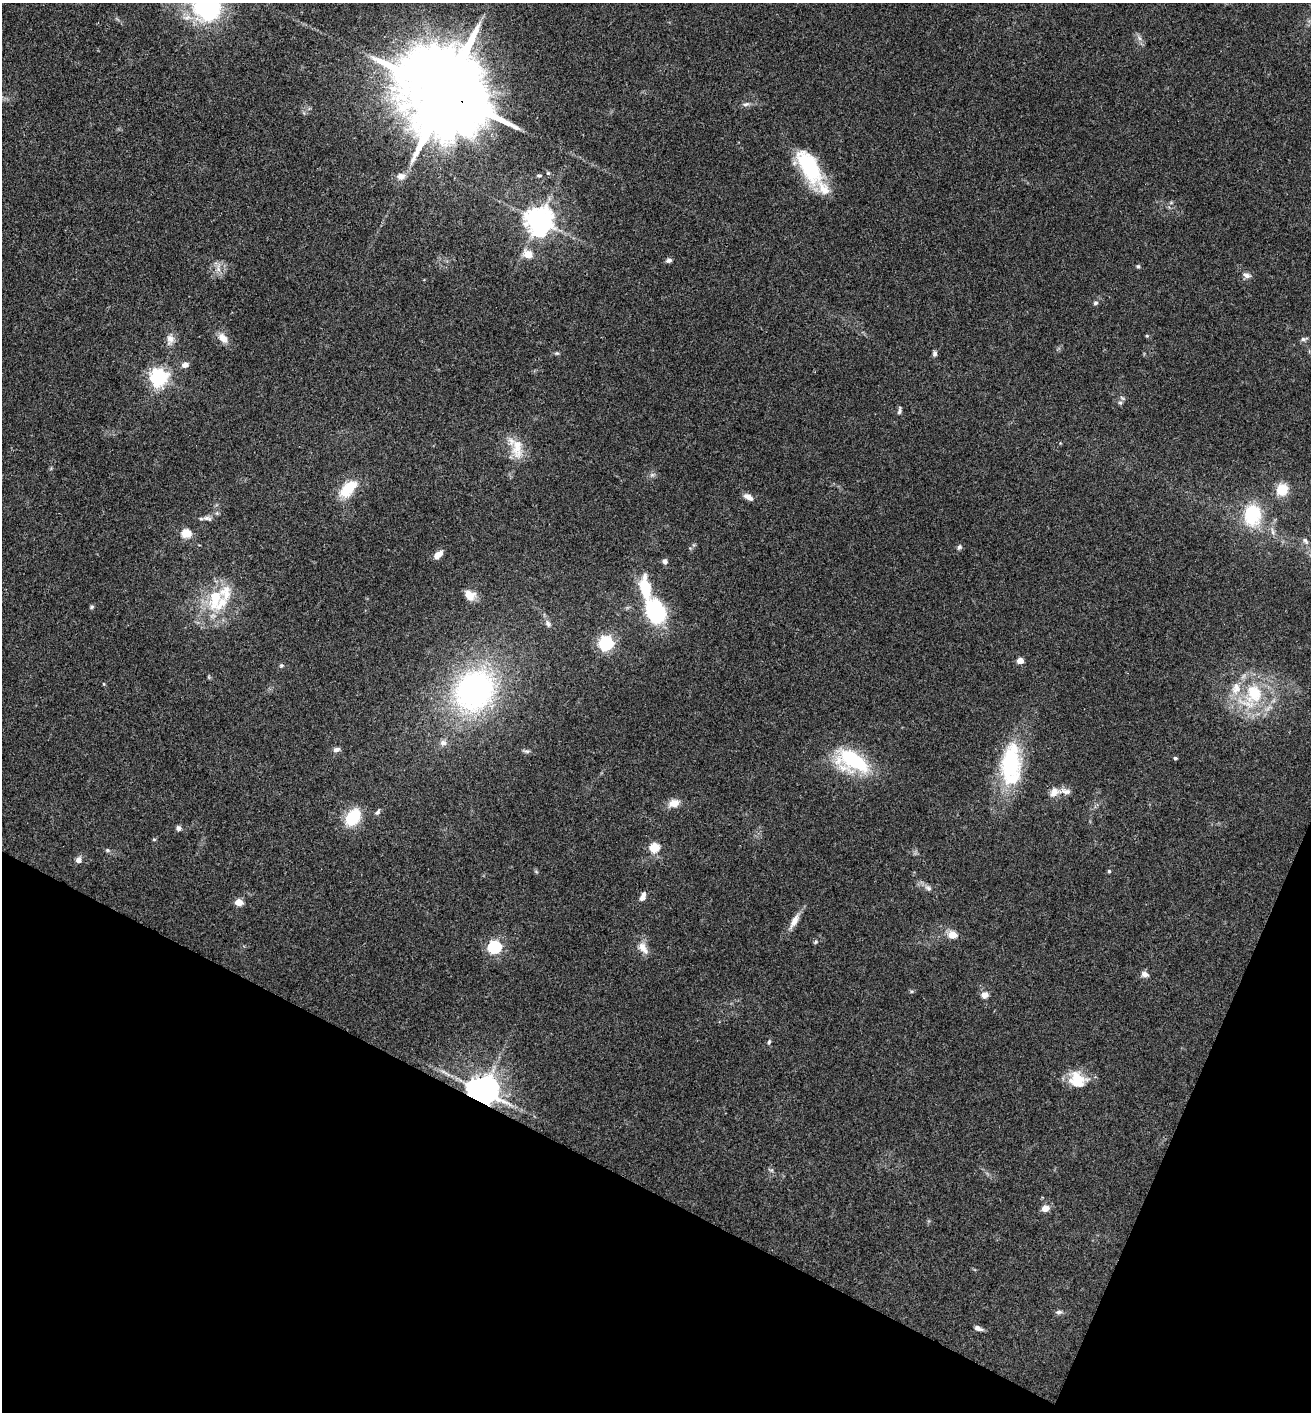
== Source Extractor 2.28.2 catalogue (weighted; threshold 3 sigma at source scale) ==
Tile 15 of 4 x 4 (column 3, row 4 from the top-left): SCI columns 2766-4074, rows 5-1414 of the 5660 x 5650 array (HDU 1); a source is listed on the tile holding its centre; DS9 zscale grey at full resolution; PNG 1313 x 1414 px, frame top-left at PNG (2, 3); no overlay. Shown black and unused: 20% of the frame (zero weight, under 3 of 4 exposures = <1% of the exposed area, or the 3 px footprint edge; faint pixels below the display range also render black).
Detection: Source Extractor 2.28.2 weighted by HDU 2 'WHT'; one run over the whole footprint, this tile lists its part. Background 0.0661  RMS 0.0053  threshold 0.0238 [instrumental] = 3 sigma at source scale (4.5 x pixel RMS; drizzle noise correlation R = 1.50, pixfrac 1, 0.05/0.05 arcsec/px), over >= 5 px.
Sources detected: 89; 2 inside a brighter object's white glare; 1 long thin detection or spike segment (spike, bleed or trail) — not listed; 6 inside a brighter listed object's ellipse — not listed separately; the other 80 listed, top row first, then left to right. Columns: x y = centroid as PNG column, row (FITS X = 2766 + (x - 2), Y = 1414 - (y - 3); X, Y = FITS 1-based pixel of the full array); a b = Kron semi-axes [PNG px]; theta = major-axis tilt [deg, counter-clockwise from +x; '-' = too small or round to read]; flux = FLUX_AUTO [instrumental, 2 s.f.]
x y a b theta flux
207 6 36 33 -60 66
1139 38 7 4 -71 1.4
445 93 28 20 -32 12000
746 104 9 6 11 1.6
809 166 42 19 -60 39
401 176 9 8 - 3.2
539 176 6 4 -4 0.75
539 220 8 8 - 730
528 254 6 5 - 13
669 260 7 5 13 1.6
1138 266 5 5 - 0.75
218 269 12 5 -82 2.6
1247 275 11 7 -10 2.1
1095 303 6 5 - 1.1
1147 336 5 4 - 0.62
223 338 16 10 -47 4.6
170 339 14 10 87 3.9
1304 339 10 5 16 1.4
557 353 6 5 - 0.77
935 353 6 5 - 1.5
185 365 8 6 17 2.7
158 377 6 6 - 250
1120 403 6 5 - 1.1
899 411 10 4 77 1.2
517 449 28 14 89 11
652 475 7 4 0 1.1
1282 489 13 12 - 10
347 490 20 17 59 13
748 497 11 6 -31 3.3
1253 515 23 17 85 28
207 518 14 6 -15 2.1
186 533 5 5 - 25
1305 541 10 5 -58 1.5
959 547 8 5 61 1.2
438 555 11 6 40 3.9
664 561 6 6 - 1.9
645 587 24 10 -81 20
470 595 13 10 -45 6
215 599 33 19 76 24
92 607 6 4 23 0.79
655 612 24 16 -70 53
548 624 11 6 -54 1.9
606 643 6 6 - 130
1020 661 5 4 - 8.3
281 665 6 5 - 0.84
474 690 42 35 53 130
1254 694 27 23 84 31
443 743 9 8 - 2.2
336 749 9 6 15 1.9
526 751 11 4 -8 1.2
1175 758 4 3 - 0.87
855 761 37 23 -11 43
1011 763 46 23 82 50
1054 792 14 10 44 5.1
674 803 15 10 21 5.1
377 812 10 5 51 1.3
353 817 16 11 54 23
178 828 6 6 - 1.5
154 839 5 3 - 0.54
654 847 5 5 - 26
107 850 6 5 - 0.85
78 860 8 7 - 2.3
1109 871 4 4 - 0.77
928 888 10 7 -50 1.9
643 896 11 6 69 3.1
239 902 5 4 - 12
794 921 19 7 61 5
952 935 5 5 - 14
816 942 5 5 - 0.7
494 947 6 6 - 95
643 948 19 10 -55 5
1145 974 9 7 -24 2.4
985 995 7 7 - 3.7
769 1042 8 4 72 0.93
1077 1080 22 19 -46 14
483 1091 9 8 - 1000
771 1170 6 4 -17 0.79
1045 1208 5 5 - 8.6
1059 1312 10 5 1 1.4
978 1328 9 5 -21 2.4
Overlapping masked pixels (flux is a lower limit): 2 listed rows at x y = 445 93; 483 1091
Isophote crosses this tile's border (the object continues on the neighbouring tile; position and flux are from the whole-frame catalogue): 1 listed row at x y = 207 6